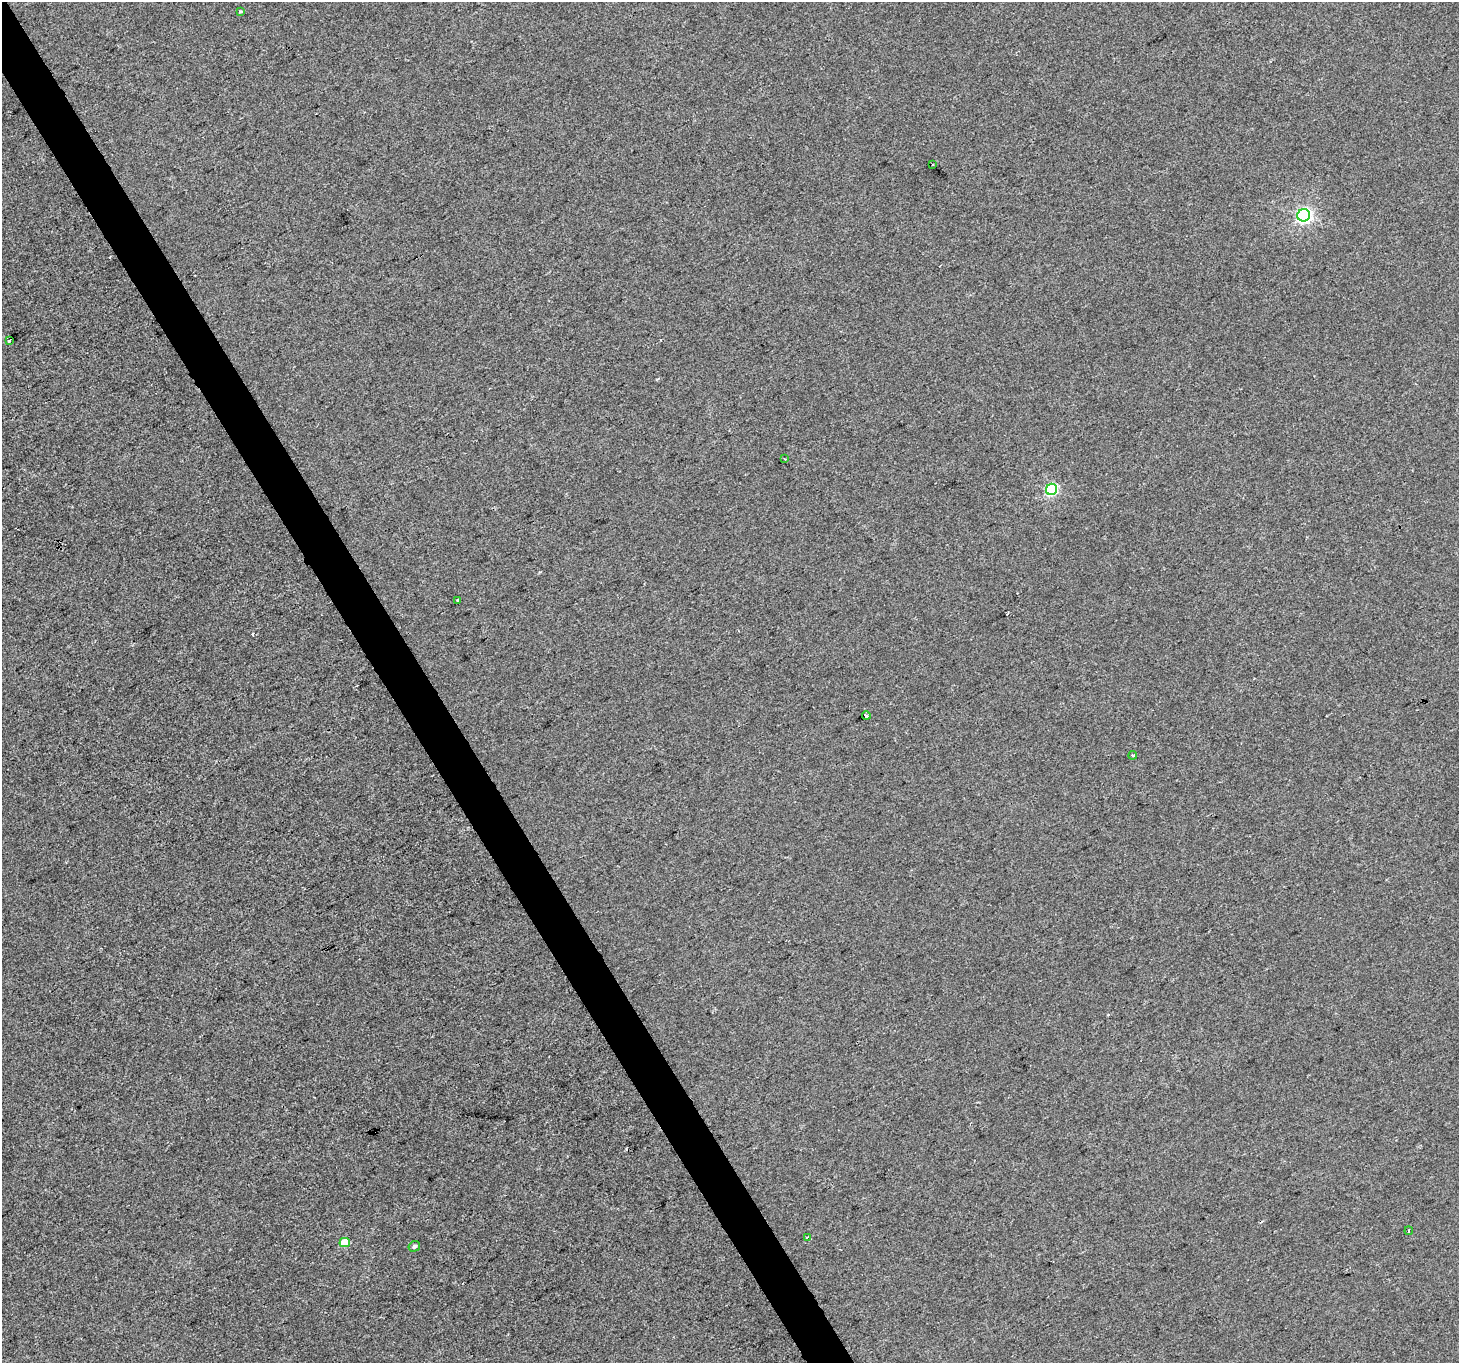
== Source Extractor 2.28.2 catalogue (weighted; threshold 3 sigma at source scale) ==
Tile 11 of 4 x 4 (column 3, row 3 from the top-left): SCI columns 2915-4371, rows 1531-2891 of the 5827 x 5722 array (HDU 1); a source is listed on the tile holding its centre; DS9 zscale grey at full resolution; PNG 1461 x 1365 px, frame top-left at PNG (2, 2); each listed source drawn as its Kron ellipse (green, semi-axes under 4 px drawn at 4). Shown black and unused: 3% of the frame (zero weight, under 2 of 3 exposures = <1% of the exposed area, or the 3 px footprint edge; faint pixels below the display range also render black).
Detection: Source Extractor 2.28.2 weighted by HDU 2 'WHT'; one run over the whole footprint, this tile lists its part. Background 0.00146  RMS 0.0056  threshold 0.0253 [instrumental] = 3 sigma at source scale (4.5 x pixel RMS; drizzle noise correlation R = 1.50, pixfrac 1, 0.0396/0.0396 arcsec/px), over >= 5 px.
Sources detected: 17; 4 cosmic-ray / hot-pixel residue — neither listed nor drawn; the other 13 listed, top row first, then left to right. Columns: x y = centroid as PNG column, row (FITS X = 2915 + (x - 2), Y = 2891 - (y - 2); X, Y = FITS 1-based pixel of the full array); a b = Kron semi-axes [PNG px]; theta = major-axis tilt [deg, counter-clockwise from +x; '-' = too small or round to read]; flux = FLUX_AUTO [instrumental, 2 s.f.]
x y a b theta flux
240 11 4 3 - 0.92
932 165 3 2 - 0.88
1304 215 6 6 - 120
9 341 4 3 - 1.8
784 459 3 2 - 0.59
1051 489 6 5 - 56
458 600 3 3 - 1.6
866 716 4 3 - 4.6
1133 755 4 3 - 3.9
1409 1231 4 2 - 0.54
807 1237 4 2 - 0.62
345 1242 5 4 - 15
414 1246 6 5 - 1.3